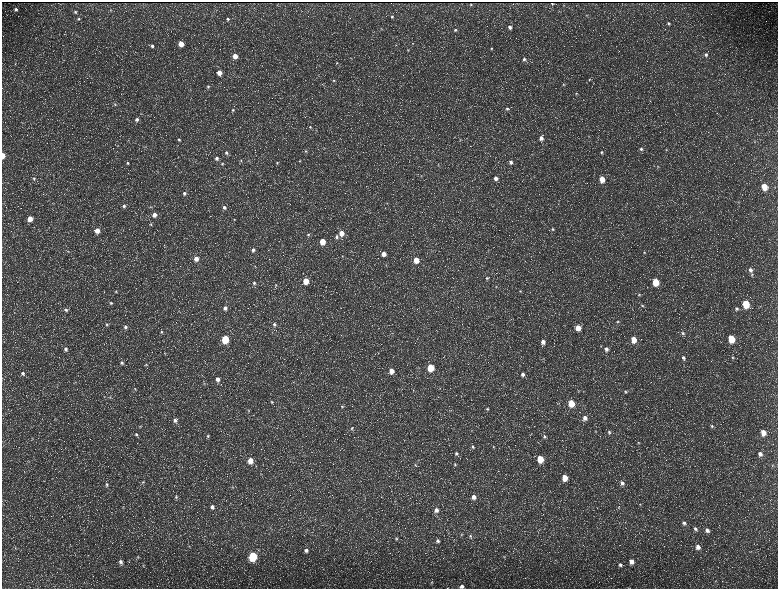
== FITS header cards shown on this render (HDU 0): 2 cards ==
NAXIS1  =                 1552 / length of data axis 1
NAXIS2  =                 1173 / length of data axis 2

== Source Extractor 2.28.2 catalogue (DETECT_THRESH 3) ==
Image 1552 x 1173 px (HDU 0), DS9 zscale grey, zoomed out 1/2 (1 PNG px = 2 x 2 image px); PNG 780 x 591 px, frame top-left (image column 1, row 1173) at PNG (2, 2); no overlay
Background 219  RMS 9.8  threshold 29.3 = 3 sigma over >= 5 px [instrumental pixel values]
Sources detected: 232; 34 cannot appear on this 1/2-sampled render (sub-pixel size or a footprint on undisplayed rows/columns) and are not listed; the other 198 listed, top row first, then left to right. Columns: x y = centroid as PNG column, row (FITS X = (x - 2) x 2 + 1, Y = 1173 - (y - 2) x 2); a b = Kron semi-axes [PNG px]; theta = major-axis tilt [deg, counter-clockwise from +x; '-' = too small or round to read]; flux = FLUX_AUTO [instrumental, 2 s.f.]
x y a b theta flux
552 3 2 1 - 1300
471 5 2 2 - 1400
16 9 3 3 - 4100
111 10 4 3 - 1400
75 12 4 4 - 2400
586 15 3 3 - 1200
392 17 4 4 - 3100
79 19 4 4 - 2400
228 19 4 3 - 3100
668 23 4 3 - 3400
510 27 4 3 - 5900
381 29 3 2 - 1100
455 30 4 3 - 2900
413 43 3 2 - 930
181 44 4 4 - 22000
152 46 4 4 - 4400
491 48 4 4 - 2200
408 50 4 2 - 1300
706 55 5 4 - 5000
235 56 4 4 - 22000
524 59 4 4 - 4800
337 63 4 3 - 1900
15 64 3 2 - 1100
219 72 4 4 - 15000
589 79 4 3 - 1800
334 80 3 3 - 1800
751 82 3 2 - 670
324 85 3 2 - 870
563 85 4 4 - 2200
208 86 4 3 - 2400
576 93 4 3 - 1900
115 104 5 3 - 2300
507 109 5 4 - 3900
233 110 4 4 - 2800
137 119 4 4 - 6000
310 127 4 4 - 2400
588 136 3 3 - 1300
454 137 3 2 - 930
541 138 5 4 - 11000
179 139 4 4 - 3000
460 139 3 3 - 1100
118 145 3 3 - 940
641 149 5 5 - 5100
666 150 4 3 - 1600
305 151 4 4 - 2400
226 152 5 4 - 4900
601 152 4 4 - 3800
3 155 4 2 - 24000
217 158 4 4 - 6000
241 160 4 3 - 2000
300 161 4 3 - 1600
511 162 4 4 - 5400
128 163 4 3 - 2500
277 163 4 4 - 2700
222 164 5 4 - 3500
658 166 4 3 - 1700
421 176 4 2 - 1400
34 178 4 4 - 2800
495 178 4 4 - 8200
602 179 5 4 - 32000
764 187 5 4 - 36000
184 193 5 5 - 5600
387 203 3 2 - 1100
124 206 5 4 - 4500
150 207 5 3 - 1900
224 207 5 5 - 7400
154 215 5 4 - 12000
30 219 4 4 - 21000
234 219 4 3 - 1900
151 224 5 3 - 2600
553 229 5 4 - 3100
97 230 4 4 - 18000
341 233 4 4 - 19000
13 234 4 3 - 1400
308 234 4 4 - 3000
337 237 4 4 - 3900
322 241 4 4 - 30000
253 250 4 4 - 5600
488 250 3 2 - 790
68 251 4 2 - 1300
644 252 4 3 - 1900
384 254 4 3 - 14000
342 256 3 3 - 1100
196 259 4 4 - 14000
416 260 4 4 - 28000
386 265 4 3 - 1200
255 266 3 2 - 1100
750 270 5 4 - 8500
487 278 5 4 - 3200
306 281 4 4 - 39000
655 282 5 4 - 64000
254 283 5 4 - 3600
276 285 4 3 - 1700
496 287 4 3 - 1400
116 291 4 4 - 2400
520 291 4 4 - 2100
639 294 4 3 - 1900
111 303 4 4 - 2700
746 304 5 4 - 88000
642 306 4 4 - 2000
225 308 4 4 - 6900
737 309 5 4 - 3900
66 310 5 5 - 5000
618 322 4 3 - 1900
107 324 5 4 - 3200
274 324 4 4 - 4100
125 327 5 4 - 5200
578 328 5 4 - 22000
161 332 5 4 - 3000
392 333 3 2 - 800
683 333 4 4 - 3200
225 339 5 4 - 89000
634 339 5 4 - 30000
731 339 5 4 - 74000
543 342 5 4 - 10000
66 349 5 4 - 5800
606 349 5 4 - 6900
164 353 3 2 - 990
733 357 5 4 - 2500
683 358 5 4 - 4500
122 363 5 4 - 3700
146 364 4 3 - 2100
430 367 5 4 - 62000
391 371 5 4 - 15000
23 373 5 5 - 5200
523 374 5 4 - 7500
218 379 4 4 - 8000
75 382 3 3 - 1300
204 383 5 3 - 1900
135 389 4 3 - 2100
578 390 3 3 - 1400
625 391 4 4 - 2500
110 397 4 3 - 1700
271 401 5 5 - 2700
571 403 5 4 - 50000
625 403 4 2 - 1000
342 406 4 4 - 2300
487 409 5 4 - 3000
248 410 4 3 - 2100
585 418 5 4 - 10000
175 420 5 5 - 6300
712 426 4 4 - 2500
140 427 4 3 - 1400
352 428 4 4 - 2600
595 431 4 2 - 1000
609 432 5 4 - 3200
763 432 5 4 - 21000
136 434 5 4 - 3100
208 436 5 4 - 3100
544 437 5 5 - 4300
32 438 4 3 - 2100
638 443 5 4 - 1800
473 447 6 4 -63 4800
494 447 4 3 - 1500
223 449 3 2 - 1100
456 453 5 5 - 4800
760 454 5 5 - 7800
540 459 5 4 - 50000
250 460 5 4 - 23000
28 461 4 3 - 1900
455 464 5 4 - 3200
415 465 5 4 - 2900
772 465 4 4 - 1800
261 474 3 2 - 1200
565 478 5 4 - 31000
143 482 4 3 - 2100
622 483 5 4 - 6800
107 484 5 4 - 3300
232 487 4 3 - 1900
176 497 6 4 70 4000
474 497 5 4 - 13000
640 504 4 4 - 1900
123 507 3 2 - 1000
212 507 5 5 - 7900
619 507 4 4 - 2200
436 510 6 5 - 10000
684 523 6 6 - 6500
269 527 3 3 - 1300
695 529 6 5 - 5800
707 530 6 5 - 8300
461 534 5 4 - 2200
470 536 6 4 -66 3900
396 539 5 4 - 2500
48 540 3 2 - 1000
438 541 5 4 - 5400
189 546 5 4 - 2700
698 547 6 5 - 12000
15 548 4 3 - 1800
306 550 5 5 - 6500
253 556 5 4 - 160000
138 557 5 4 - 2300
504 557 6 2 -37 1700
121 562 6 4 -65 6000
631 562 5 5 - 13000
620 565 5 4 - 4500
143 566 5 3 - 1900
432 582 4 4 - 2000
462 586 4 4 - 6600
At the frame edge (FLAGS 8, measured only in part): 2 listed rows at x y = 3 155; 462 586
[34 sub-pixel or undisplayed-footprint detections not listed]